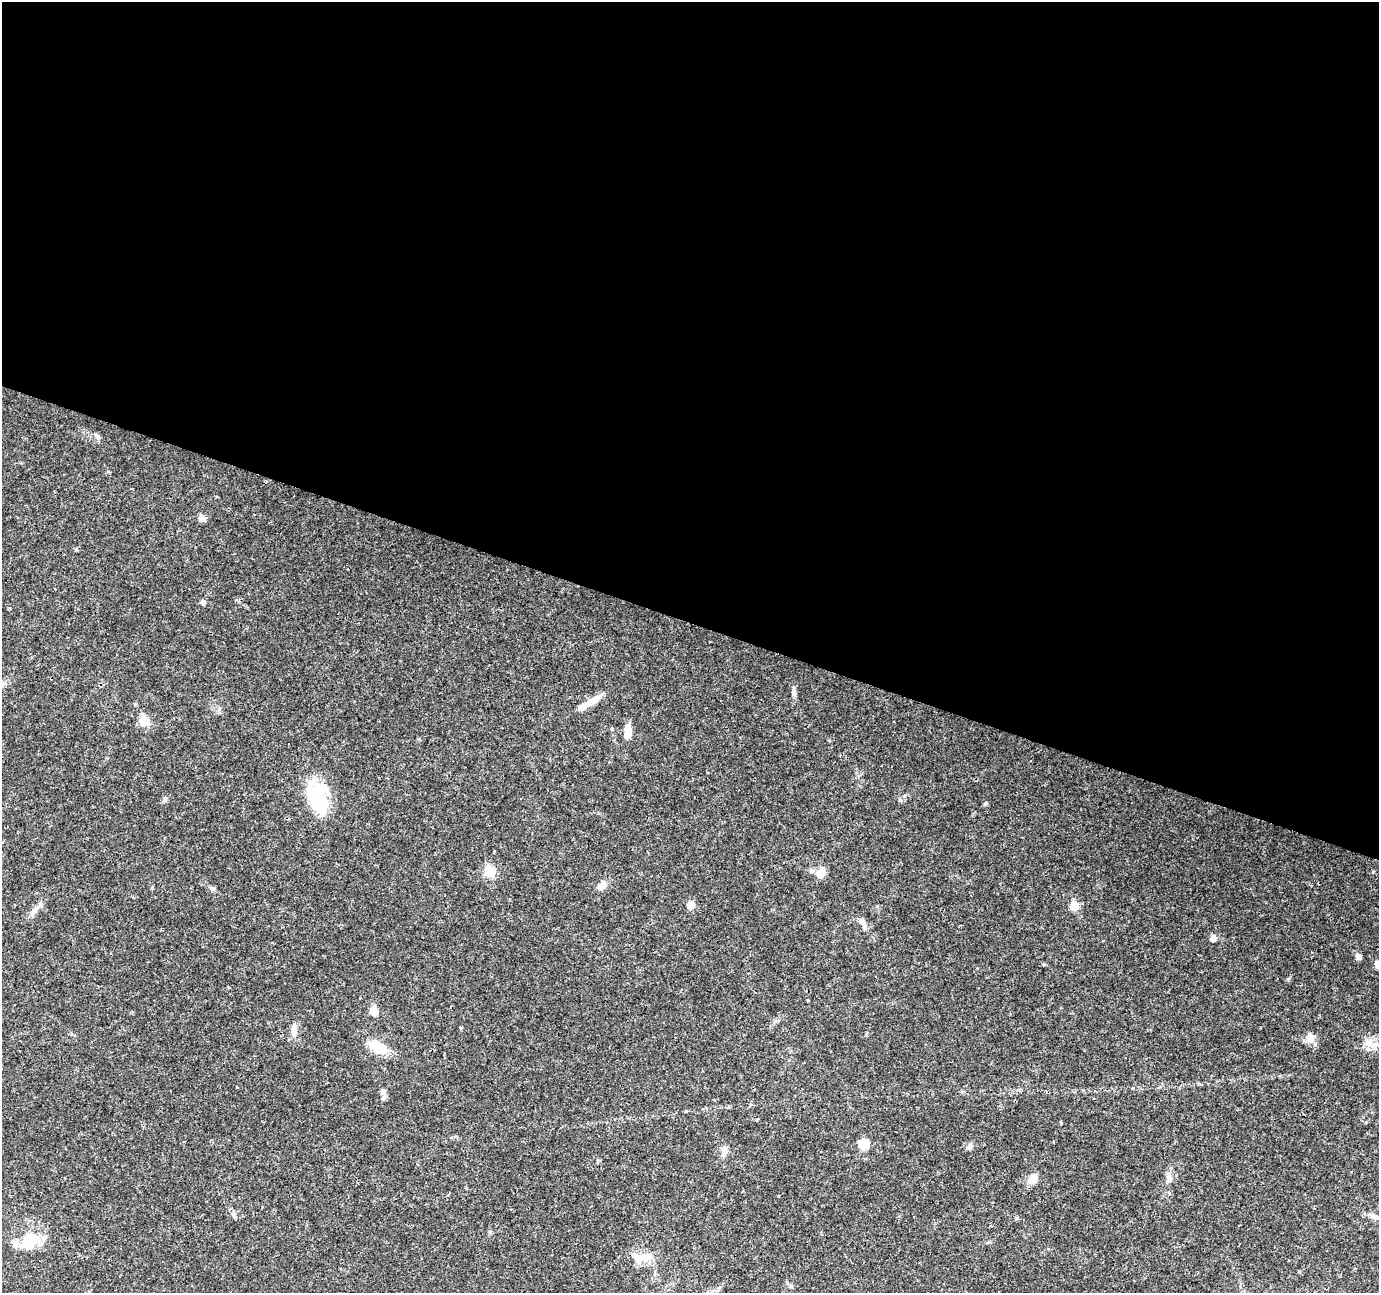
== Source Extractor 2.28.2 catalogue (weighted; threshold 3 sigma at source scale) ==
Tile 3 of 4 x 4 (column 3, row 1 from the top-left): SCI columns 2754-4130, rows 4086-5376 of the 5515 x 5653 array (HDU 1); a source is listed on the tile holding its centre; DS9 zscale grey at full resolution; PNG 1381 x 1295 px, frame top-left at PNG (2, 2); no overlay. Shown black and unused: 48% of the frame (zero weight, under 3 of 4 exposures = <1% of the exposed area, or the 3 px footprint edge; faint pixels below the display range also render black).
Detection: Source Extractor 2.28.2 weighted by HDU 2 'WHT'; one run over the whole footprint, this tile lists its part. Background 0.0562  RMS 0.0027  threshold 0.0123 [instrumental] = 3 sigma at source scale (4.5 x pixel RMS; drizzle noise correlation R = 1.50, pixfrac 1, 0.0396/0.0396 arcsec/px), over >= 5 px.
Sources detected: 36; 1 inside a brighter object's white glare — not listed; the other 35 listed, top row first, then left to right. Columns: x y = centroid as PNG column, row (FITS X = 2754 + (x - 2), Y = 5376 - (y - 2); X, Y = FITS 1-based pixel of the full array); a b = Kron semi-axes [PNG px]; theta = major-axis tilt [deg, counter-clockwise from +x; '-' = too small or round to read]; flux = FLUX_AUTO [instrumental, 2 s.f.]
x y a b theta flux
202 518 10 7 -47 1.2
203 602 6 6 - 0.72
794 693 10 5 -80 0.82
590 703 36 7 32 3.7
144 721 6 5 - 14
628 732 14 7 81 3.4
315 797 40 27 -85 15
489 871 6 6 - 18
1373 872 5 4 - 0.29
820 873 13 9 65 2.8
602 885 14 8 40 1.8
212 889 8 5 -2 0.6
690 905 6 5 - 4.8
1074 906 6 6 - 7.6
33 912 9 4 45 0.83
862 921 13 7 -61 1.3
1213 938 6 6 - 1.6
1358 956 7 6 - 1.1
1377 964 10 7 83 0.92
374 1011 6 5 - 6.8
461 1027 4 3 - 0.28
294 1030 19 7 -90 1.9
1310 1037 14 10 -48 2.2
1369 1044 8 6 78 1.4
378 1047 18 11 -28 7.4
383 1092 9 8 - 1
864 1144 12 10 -18 3.7
969 1147 10 6 45 0.79
724 1151 12 8 78 1.6
1169 1177 12 6 -81 1.1
1033 1179 10 8 71 3.4
234 1214 10 6 -61 0.82
1373 1216 11 7 -48 1.2
27 1244 23 19 -51 6.9
645 1257 27 10 8 4
Isophote crosses this tile's border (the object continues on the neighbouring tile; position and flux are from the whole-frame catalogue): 1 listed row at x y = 1377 964
Unlisted compact peaks at least as high as the median listed source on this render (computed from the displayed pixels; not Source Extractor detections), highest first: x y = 98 437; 1288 979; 1017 1218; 76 549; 165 799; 490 1232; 986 802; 419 739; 904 796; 989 1242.